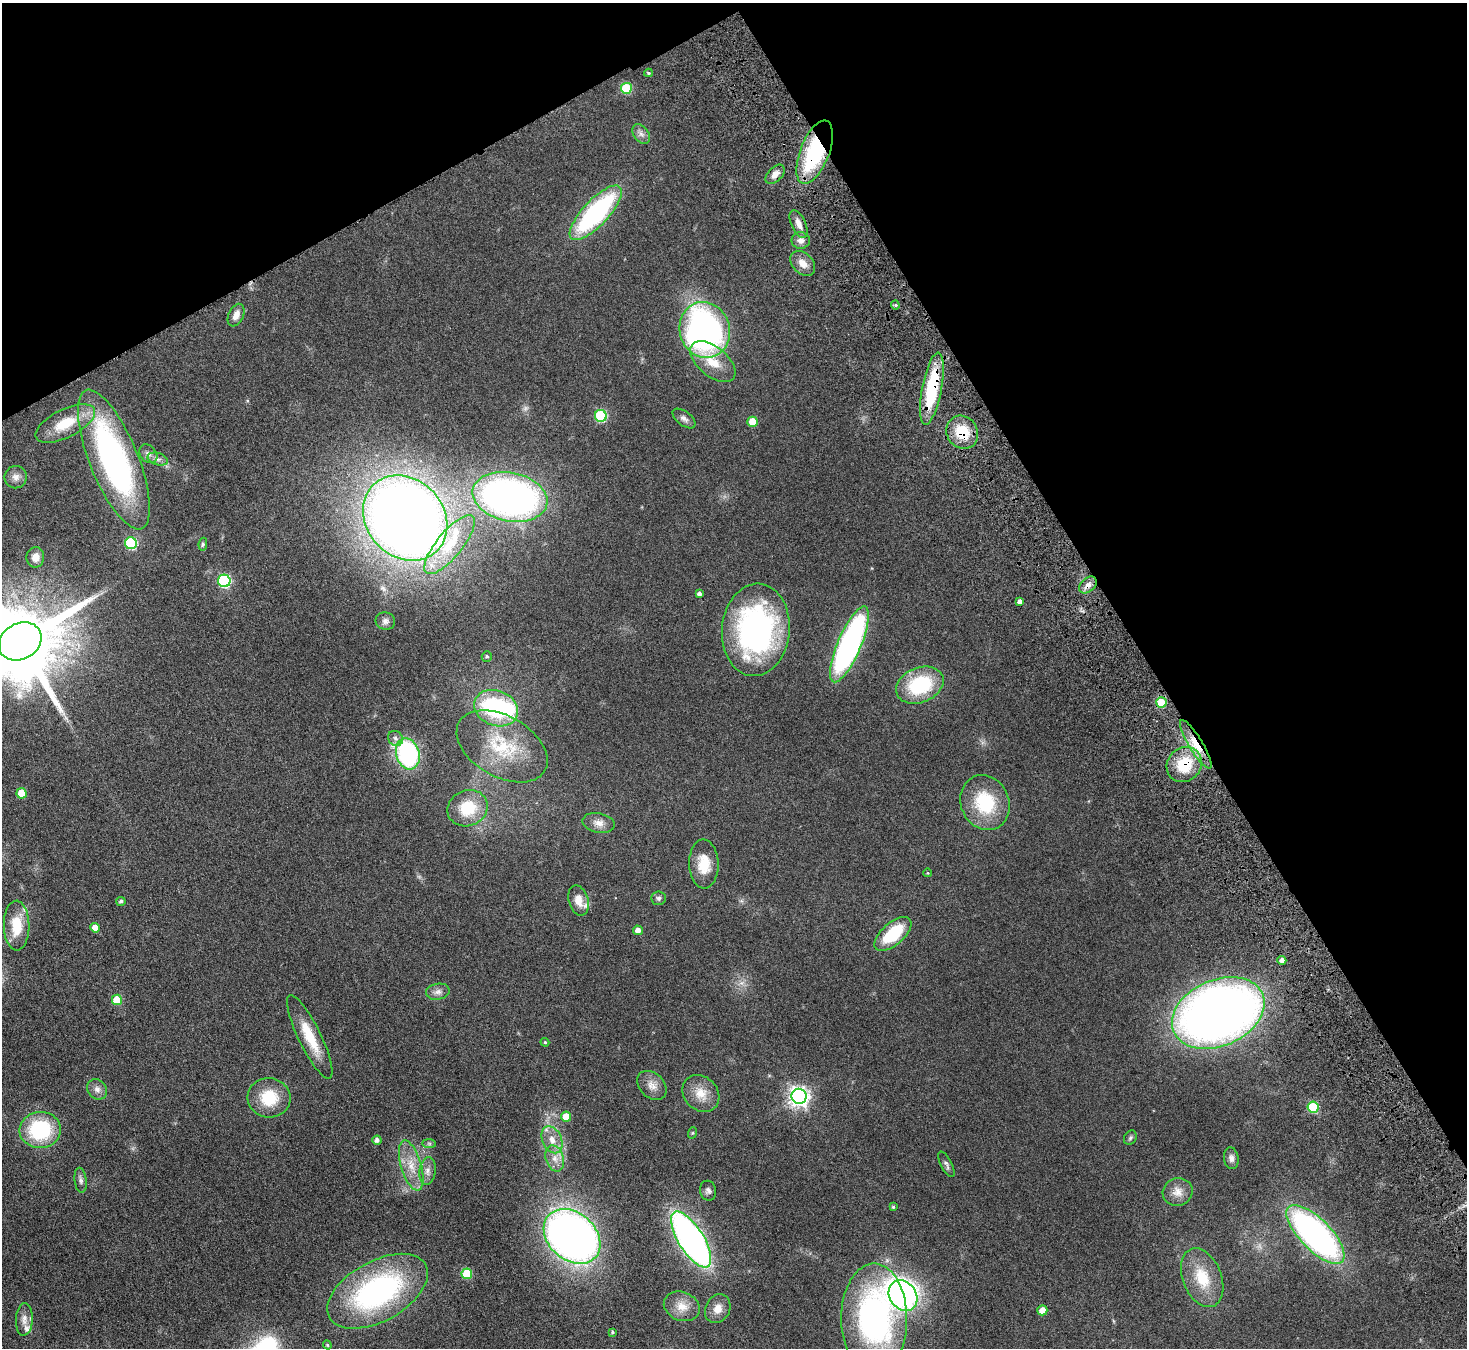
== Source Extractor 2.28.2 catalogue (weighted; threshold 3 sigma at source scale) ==
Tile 3 of 4 x 4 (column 3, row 1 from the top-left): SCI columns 2983-4447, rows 4364-5709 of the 5965 x 5897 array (HDU 1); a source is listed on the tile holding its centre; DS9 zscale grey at full resolution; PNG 1469 x 1350 px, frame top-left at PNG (2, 3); each listed source drawn as its Kron ellipse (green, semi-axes under 4 px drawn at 4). Shown black and unused: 30% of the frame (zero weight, under 4 of 8 exposures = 3% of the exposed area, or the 3 px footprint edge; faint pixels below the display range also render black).
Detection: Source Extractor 2.28.2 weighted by HDU 2 'WHT'; one run over the whole footprint, this tile lists its part. Background 0.0899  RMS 0.0048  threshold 0.0198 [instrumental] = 3 sigma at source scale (4.09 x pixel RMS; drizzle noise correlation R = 1.36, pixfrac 0.8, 0.05/0.05 arcsec/px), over >= 5 px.
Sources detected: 106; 1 too faint to see at this stretch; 1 inside a brighter object's white glare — neither listed nor drawn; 3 inside a brighter listed object's ellipse — not listed separately; the other 101 listed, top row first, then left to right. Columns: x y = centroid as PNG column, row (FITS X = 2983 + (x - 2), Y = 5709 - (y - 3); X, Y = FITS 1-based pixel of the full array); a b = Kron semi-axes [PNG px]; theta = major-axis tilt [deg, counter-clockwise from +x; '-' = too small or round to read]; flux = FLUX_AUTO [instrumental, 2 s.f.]
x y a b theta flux
648 73 4 4 - 0.65
626 88 5 5 - 25
641 134 11 7 -53 2.1
815 152 33 14 69 46
775 174 11 7 44 2.9
596 213 35 13 47 73
798 224 15 7 -65 3.2
801 240 9 8 - 2.5
803 263 14 10 -45 4.3
895 305 4 4 - 0.61
236 315 12 7 65 3.5
705 330 28 25 -74 160
713 362 27 14 -39 11
932 389 36 9 79 33
601 416 6 6 - 41
684 418 13 7 -37 1.9
753 422 5 5 - 11
65 423 32 14 27 15
962 432 17 15 -56 14
148 454 10 8 -48 2.3
158 459 10 6 -16 1.9
114 460 74 24 -68 130
16 477 11 11 - 2.7
510 497 38 24 -12 230
405 518 46 38 -47 730
131 543 6 6 - 42
203 544 6 4 80 0.71
449 545 36 13 51 16
35 557 10 9 - 3.5
224 581 6 6 - 56
1088 585 10 7 42 2.9
699 594 4 4 - 1.3
1020 602 4 4 - 2.1
385 621 10 8 -11 1.9
756 630 46 34 85 110
20 641 22 18 30 7800
849 644 41 11 67 130
487 656 5 5 - 0.87
920 685 25 17 22 32
1161 703 5 5 - 12
496 708 22 17 -22 49
395 738 8 7 - 1.8
1196 744 28 7 -59 9
502 746 49 30 -30 31
408 754 16 11 -74 68
1184 765 18 16 44 18
22 793 5 5 - 10
985 803 28 24 -67 26
468 808 20 17 24 16
599 823 16 9 -11 3.7
704 864 24 14 -88 10
928 873 4 3 - 0.3
659 898 7 7 - 1.1
578 900 15 9 -75 5
121 901 5 4 - 0.93
17 926 25 13 -89 13
95 928 5 4 - 4.8
638 930 5 5 - 3
893 934 22 11 41 22
1282 960 4 4 - 2.3
438 992 12 8 10 2.3
117 1000 5 5 - 15
1218 1013 48 33 23 420
310 1037 46 11 -64 14
545 1042 4 4 - 0.52
652 1085 17 12 -44 4
97 1089 11 9 -48 2.5
701 1093 20 16 -45 7.5
799 1096 7 7 - 230
269 1098 21 19 -6 16
1313 1107 5 5 - 27
566 1117 5 5 - 9.7
40 1130 21 18 3 36
692 1133 6 3 71 0.53
1130 1138 7 6 - 0.92
377 1140 4 4 - 1.8
552 1140 14 9 -65 5.1
429 1144 7 4 0 0.79
555 1158 13 9 -73 4.2
1231 1158 11 7 -81 1.9
946 1164 14 5 -63 1.4
411 1166 26 10 -73 8.6
427 1171 14 8 82 2.9
81 1180 12 6 -83 1.5
708 1191 10 8 -79 1.7
1178 1192 15 14 - 4.9
893 1207 4 4 - 0.55
1315 1234 38 15 -46 150
572 1236 31 23 -41 320
691 1239 32 12 -58 190
467 1274 5 5 - 18
1202 1278 31 19 -68 16
378 1291 55 30 29 93
903 1296 16 13 -52 220
682 1306 18 14 -21 6.7
718 1309 15 12 63 4.6
1042 1310 5 5 - 6.1
24 1319 16 8 87 3.1
874 1319 55 33 -90 120
612 1332 3 3 - 0.56
327 1345 4 4 - 0.51
Overlapping masked pixels (flux is a lower limit): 6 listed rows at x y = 815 152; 932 389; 962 432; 1088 585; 1196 744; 1184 765
Isophote crosses this tile's border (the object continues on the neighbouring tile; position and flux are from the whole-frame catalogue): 1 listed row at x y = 20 641